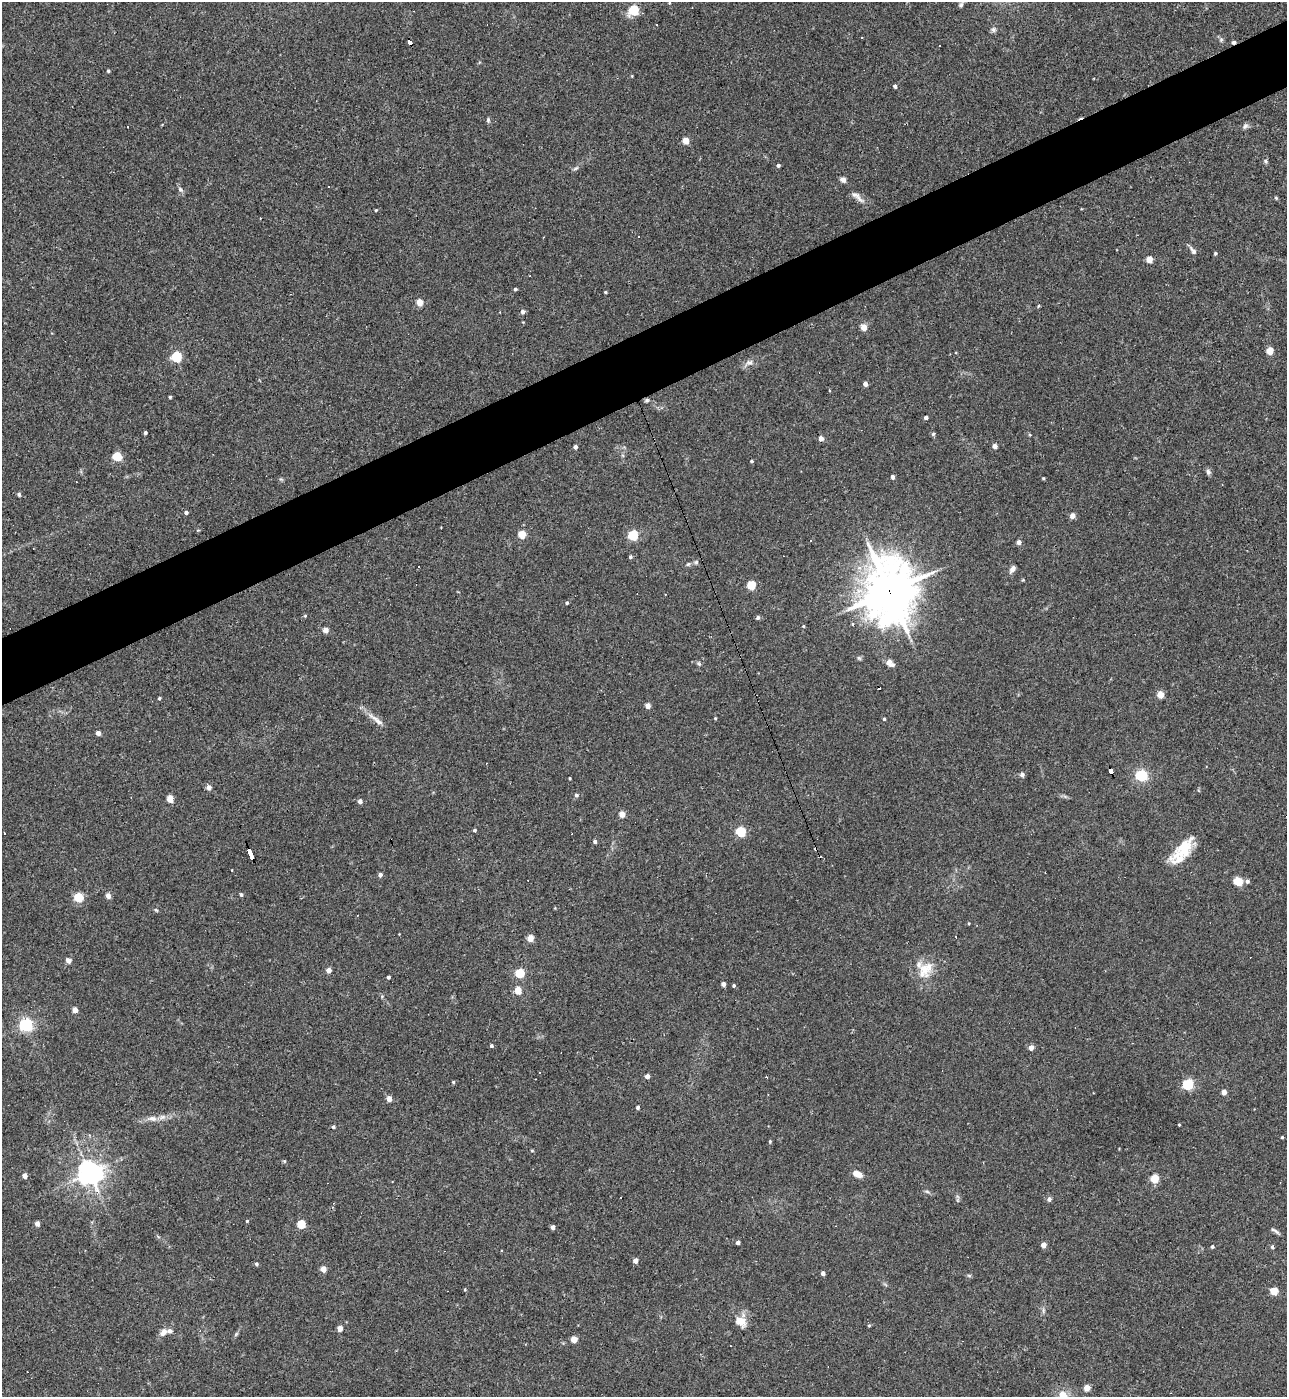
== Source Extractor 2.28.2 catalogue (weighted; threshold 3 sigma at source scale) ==
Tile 10 of 4 x 4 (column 2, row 3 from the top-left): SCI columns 1434-2718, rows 1396-2790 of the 5565 x 5579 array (HDU 1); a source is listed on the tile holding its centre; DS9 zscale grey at full resolution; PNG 1289 x 1399 px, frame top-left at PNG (2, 2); no overlay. Shown black and unused: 5% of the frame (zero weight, under 3 of 4 exposures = <1% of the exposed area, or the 3 px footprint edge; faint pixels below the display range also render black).
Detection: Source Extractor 2.28.2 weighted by HDU 2 'WHT'; one run over the whole footprint, this tile lists its part. Background 0.0277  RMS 0.0045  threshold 0.0203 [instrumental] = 3 sigma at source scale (4.5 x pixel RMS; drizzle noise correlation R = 1.50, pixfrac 1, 0.05/0.05 arcsec/px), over >= 5 px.
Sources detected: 174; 21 cosmic-ray / hot-pixel residue — not listed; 3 inside a brighter listed object's ellipse — not listed separately; the other 150 listed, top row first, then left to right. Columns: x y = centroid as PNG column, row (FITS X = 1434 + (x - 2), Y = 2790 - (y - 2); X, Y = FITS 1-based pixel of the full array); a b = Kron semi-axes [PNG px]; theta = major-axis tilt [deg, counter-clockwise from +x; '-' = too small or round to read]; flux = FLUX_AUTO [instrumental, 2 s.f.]
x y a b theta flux
961 5 8 5 51 0.89
634 10 5 5 - 34
993 30 7 6 - 1.1
409 42 6 3 -71 40
108 71 4 3 - 0.52
895 86 4 4 - 1.1
488 120 6 5 - 0.7
1245 126 9 6 37 1.2
686 141 4 4 - 8.1
1265 161 6 5 - 0.75
778 165 3 3 - 0.92
576 168 9 3 30 0.8
843 180 6 5 - 2
329 186 3 3 - 1.5
180 189 8 6 -56 1.2
857 197 23 6 -42 2.8
1276 198 4 4 - 0.54
376 210 3 3 - 0.39
543 237 3 2 - 0.27
1193 251 12 5 -53 1.5
1215 253 4 4 - 0.54
1149 259 4 4 - 7.1
515 289 4 3 - 0.65
605 292 3 3 - 0.52
419 302 4 4 - 8.4
523 312 4 4 - 1.9
864 327 4 4 - 7.1
1270 351 5 4 - 9.7
176 357 5 5 - 34
865 384 4 4 - 2.8
170 397 3 3 - 0.56
647 400 6 4 17 0.72
926 417 4 3 - 1.7
145 433 3 3 - 0.95
933 434 5 5 - 0.67
821 438 4 4 - 3.3
995 446 4 4 - 3
575 447 4 3 - 1.5
117 456 5 5 - 21
751 461 4 3 - 0.68
1208 472 8 6 -64 1.2
893 477 4 3 - 1.7
1043 478 3 3 - 0.45
19 494 4 4 - 0.82
186 512 4 4 - 1.3
1072 516 4 4 - 3.4
522 534 5 4 - 12
633 535 5 5 - 32
811 540 3 2 - 0.35
1019 542 4 4 - 2.7
630 557 4 4 - 0.75
696 562 5 5 - 0.77
688 564 6 5 - 0.69
418 567 3 2 - 0.66
1012 569 9 5 56 1.9
751 585 5 5 - 18
889 591 21 17 -88 1400
567 603 4 3 - 0.69
305 616 4 4 - 0.47
758 618 4 4 - 1.2
853 623 3 3 - 1.2
803 626 4 3 - 0.43
326 630 4 4 - 3.9
859 658 7 4 -44 0.66
889 663 10 8 -62 2.5
699 664 6 4 -19 0.68
1160 695 4 4 - 8.5
159 698 3 3 - 0.69
648 706 4 4 - 4.2
715 718 3 3 - 0.43
884 719 3 3 - 0.6
376 720 30 6 -37 3.5
98 733 4 4 - 2.9
1110 771 6 4 -68 51
1022 774 6 6 - 1.1
1141 775 5 5 - 56
570 778 3 2 - 0.41
209 787 5 5 - 2.4
576 795 6 5 - 0.69
170 799 5 4 - 8.4
360 801 4 4 - 1.9
622 814 4 4 - 5.5
474 830 4 4 - 0.73
741 832 5 5 - 29
595 841 4 4 - 1
1184 849 32 13 45 13
250 855 12 3 -67 85
380 875 4 4 - 1.6
1238 881 9 8 - 5.7
1247 881 5 5 - 1.4
241 894 4 4 - 0.74
108 896 4 4 - 3.2
79 897 5 5 - 24
156 910 5 4 - 0.52
969 923 4 3 - 0.42
530 938 4 4 - 7.1
68 960 4 4 - 3.5
329 970 4 4 - 3
925 970 27 17 57 9.1
520 973 5 5 - 23
389 977 3 3 - 0.85
723 984 4 4 - 1.8
734 985 4 4 - 0.71
518 990 5 4 - 10
382 996 5 3 - 0.42
75 1010 4 4 - 3.9
26 1025 6 5 - 89
491 1046 4 4 - 0.82
1031 1048 4 4 - 3.6
647 1076 4 4 - 2.7
453 1082 4 4 - 0.49
1188 1084 5 5 - 45
1224 1092 4 4 - 4.1
389 1099 4 4 - 4
637 1108 4 3 - 0.9
152 1118 13 7 -3 2.8
1179 1125 3 3 - 0.38
333 1127 4 4 - 0.76
1282 1137 3 3 - 0.45
770 1141 4 3 - 0.52
532 1151 5 3 - 0.41
284 1161 5 3 - 0.45
90 1173 7 7 - 450
857 1174 9 6 -23 4.1
25 1176 4 4 - 3.2
1154 1179 5 4 - 16
1049 1199 5 5 - 1.5
247 1221 4 4 - 0.47
37 1224 4 4 - 2.6
301 1224 5 5 - 17
553 1227 4 4 - 2.2
1275 1231 14 4 -31 1.1
738 1242 4 3 - 1.7
1043 1245 4 4 - 3.5
1212 1246 4 4 - 0.82
1272 1247 5 4 - 0.81
635 1261 4 4 - 3
256 1264 5 4 - 0.79
323 1269 4 4 - 5.2
823 1273 4 4 - 2
969 1276 6 4 -1 0.59
465 1289 4 3 - 0.36
1274 1291 4 4 - 13
740 1321 13 9 -44 5.5
869 1325 4 4 - 0.53
340 1328 4 4 - 3.9
163 1332 10 7 43 2.8
574 1339 4 4 - 7.3
1087 1388 4 4 - 5.7
1063 1396 10 8 -71 7.8
Overlapping masked pixels (flux is a lower limit): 4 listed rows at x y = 409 42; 889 591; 1110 771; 250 855
Isophote crosses this tile's border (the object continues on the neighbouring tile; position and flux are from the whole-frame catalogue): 1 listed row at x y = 1063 1396